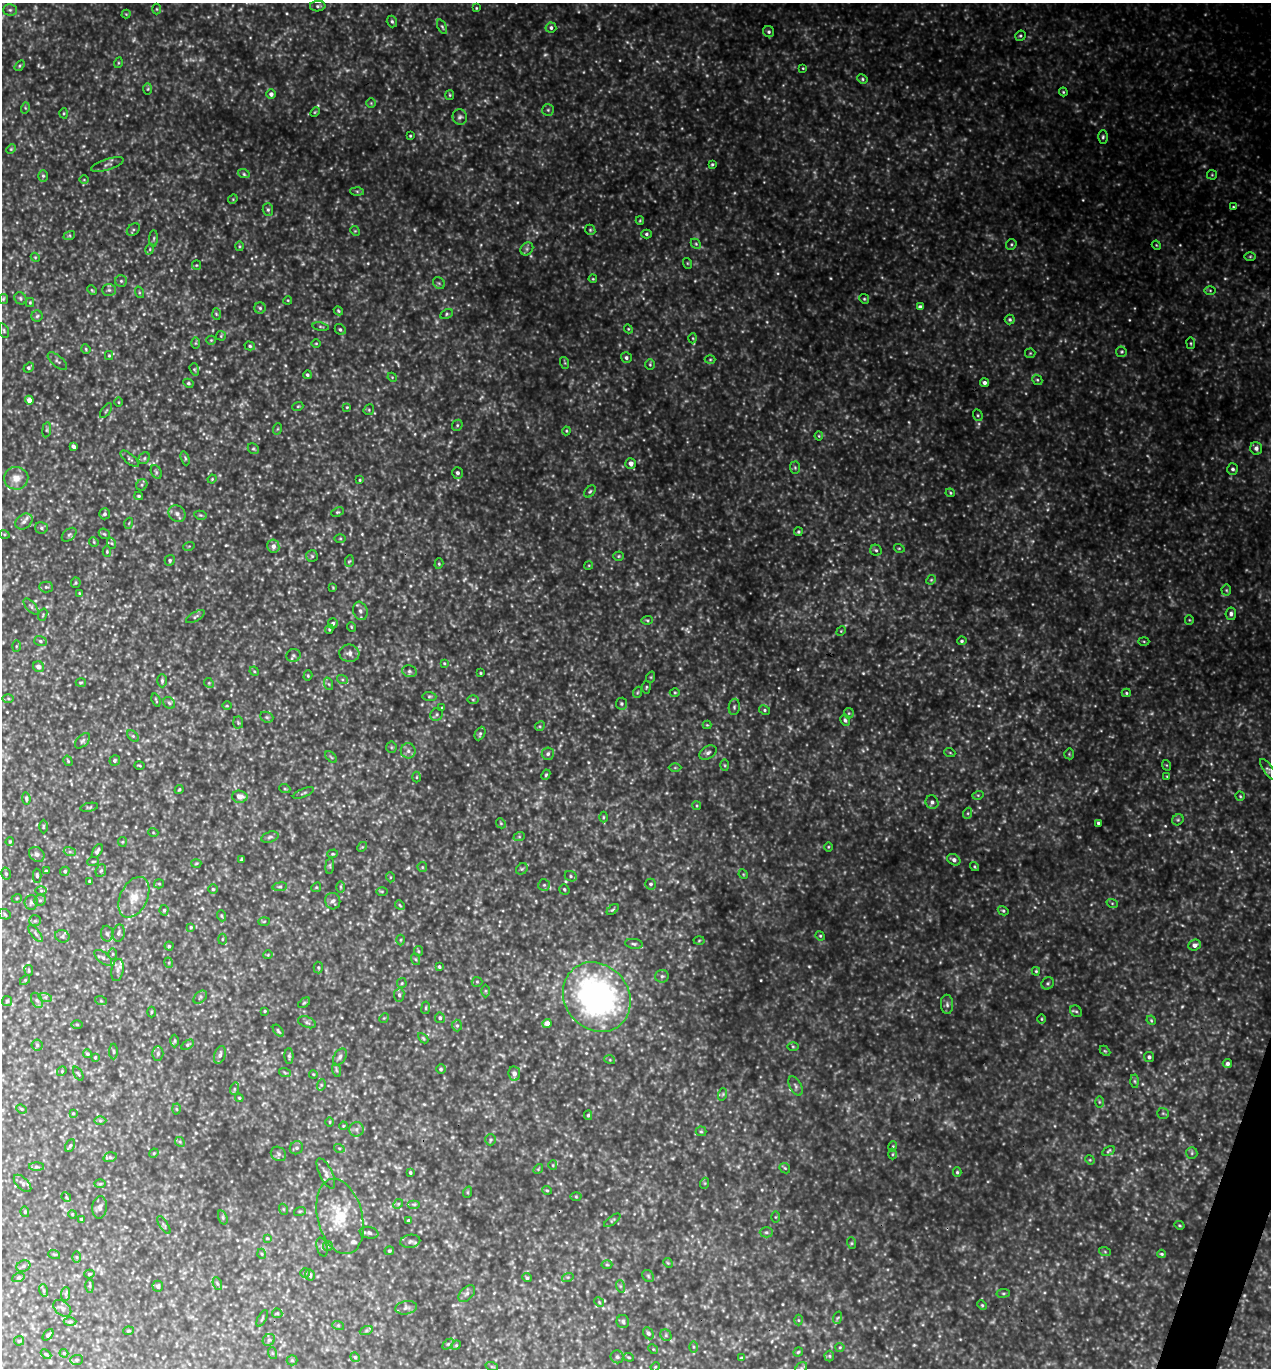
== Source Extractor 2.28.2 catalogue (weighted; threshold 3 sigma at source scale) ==
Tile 6 of 4 x 4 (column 2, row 2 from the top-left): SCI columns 1565-2833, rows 2758-4123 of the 5508 x 5494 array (HDU 1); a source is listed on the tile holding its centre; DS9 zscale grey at full resolution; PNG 1273 x 1370 px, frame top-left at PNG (2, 3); each listed source drawn as its Kron ellipse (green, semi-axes under 4 px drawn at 4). Shown black and unused: <1% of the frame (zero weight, under 3 of 5 exposures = <1% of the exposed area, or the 3 px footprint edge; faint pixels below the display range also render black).
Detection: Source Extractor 2.28.2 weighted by HDU 2 'WHT'; one run over the whole footprint, this tile lists its part. Background 0.736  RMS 0.12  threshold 0.525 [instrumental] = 3 sigma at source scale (4.5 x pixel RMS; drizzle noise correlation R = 1.50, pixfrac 1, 0.05/0.05 arcsec/px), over >= 5 px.
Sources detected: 640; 54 too faint to see at this stretch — neither listed nor drawn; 5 inside a brighter listed object's ellipse — not listed separately; of the other 581, all 500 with FLUX_AUTO >= 10.5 (the completeness limit of this list) listed and drawn (81 fainter detections not listed), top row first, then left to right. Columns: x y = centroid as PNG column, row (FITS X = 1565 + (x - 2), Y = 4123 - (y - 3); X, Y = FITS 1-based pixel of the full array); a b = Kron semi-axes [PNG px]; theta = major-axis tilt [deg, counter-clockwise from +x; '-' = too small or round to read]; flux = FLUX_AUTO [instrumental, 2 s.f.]
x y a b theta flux
318 6 8 5 1 26
476 8 4 3 - 12
157 9 5 3 - 12
10 10 7 5 0 23
126 14 4 4 - 11
392 21 6 5 - 24
442 27 8 4 -65 20
551 28 5 5 - 31
769 32 6 5 - 26
1020 36 5 5 - 18
118 63 5 3 - 13
20 66 6 4 57 16
803 68 4 4 - 11
862 79 5 4 - 17
148 89 6 4 88 16
1063 92 4 4 - 13
271 94 5 4 - 44
450 95 5 4 - 15
371 103 5 5 - 16
25 108 5 3 - 13
548 110 6 6 - 21
315 112 5 3 - 12
64 113 5 4 - 14
460 117 7 7 - 35
410 136 3 2 - 13
1103 137 6 4 88 22
11 149 5 4 - 13
107 164 17 5 18 45
712 164 4 4 - 16
244 174 6 3 -17 19
1212 175 5 4 - 14
43 176 6 5 - 21
84 180 5 3 - 11
357 191 6 4 -2 19
233 199 5 4 - 12
1233 207 4 3 - 12
268 210 6 5 - 24
640 220 4 4 - 11
133 230 7 5 41 22
590 230 5 4 - 18
355 231 5 4 - 13
646 234 5 4 - 24
69 236 6 4 18 17
154 238 8 4 89 19
696 244 6 4 -45 20
1011 244 5 5 - 19
1156 245 4 3 - 11
239 246 5 3 - 13
150 249 5 3 - 13
527 249 7 6 - 29
1250 256 6 4 1 17
35 257 4 3 - 11
687 263 5 3 - 13
196 265 4 4 - 13
593 279 4 3 - 11
121 281 6 6 - 21
439 283 6 5 - 22
92 290 5 4 - 14
109 290 7 5 0 29
1210 290 6 4 -1 15
139 292 6 4 -72 15
20 298 6 5 - 23
3 299 5 5 - 15
864 299 5 4 - 16
288 300 4 3 - 11
30 302 4 4 - 13
920 307 4 4 - 43
260 308 6 5 - 24
338 311 5 4 - 14
216 314 6 4 -88 16
447 314 6 4 29 18
37 316 6 5 - 21
1010 319 5 5 - 20
321 327 8 3 -9 15
340 329 6 5 - 24
628 329 4 4 - 12
4 331 8 4 -72 19
221 336 5 5 - 13
693 338 5 3 - 12
211 340 5 4 - 14
195 343 6 4 89 14
316 343 5 3 - 11
1191 343 6 3 -82 13
250 346 5 4 - 18
86 349 5 4 - 14
1121 352 5 5 - 19
1030 353 5 5 - 15
109 356 4 4 - 14
626 358 5 5 - 30
710 359 5 3 - 12
57 361 12 5 -40 30
565 363 6 4 -72 14
650 365 5 4 - 16
29 367 6 4 41 24
194 369 6 4 -72 16
307 375 4 4 - 20
392 377 5 3 - 12
1037 380 5 4 - 19
188 383 5 4 - 19
984 383 4 4 - 37
29 400 4 4 - 86
119 402 5 3 - 11
298 406 5 3 - 12
347 407 4 4 - 13
369 410 5 5 - 17
106 411 8 3 56 17
978 415 6 4 -69 17
457 425 6 5 - 20
277 429 6 4 70 13
47 430 7 4 82 16
566 431 4 4 - 12
819 436 4 4 - 11
73 446 4 3 - 39
1256 448 6 6 - 55
253 449 6 5 - 18
144 458 6 5 - 22
185 458 7 4 -72 18
130 459 11 5 -41 31
631 463 5 5 - 61
795 468 6 5 - 20
1233 469 6 5 - 32
156 472 7 5 -61 23
457 473 6 5 - 35
16 478 12 11 - 120
212 479 4 3 - 11
360 480 4 3 - 13
142 485 6 5 - 22
590 491 7 4 49 20
950 493 5 4 - 14
139 496 4 3 - 15
337 512 6 4 25 16
104 514 5 5 - 28
177 514 9 7 -37 51
200 515 6 4 -11 16
24 522 9 7 38 50
129 523 5 3 - 11
41 528 6 5 - 24
798 532 4 4 - 18
4 534 5 3 - 12
104 534 6 4 -42 18
69 535 8 5 40 28
340 538 5 3 - 12
94 542 5 4 - 13
111 543 6 3 -70 17
189 546 5 3 - 11
273 546 6 6 - 54
899 548 5 3 - 12
876 550 6 5 - 21
107 552 5 4 - 13
312 556 6 6 - 20
618 556 5 4 - 16
170 560 5 5 - 24
349 561 6 4 86 15
439 564 5 4 - 15
589 565 4 3 - 11
931 580 5 4 - 15
76 583 5 4 - 15
46 587 7 5 -2 23
333 587 4 3 - 11
1226 590 5 5 - 16
79 593 4 4 - 11
31 607 10 4 -48 29
360 611 9 7 -71 47
1231 614 6 5 - 38
43 615 6 4 71 13
195 617 10 4 30 25
647 620 6 4 3 17
1189 620 5 4 - 12
333 623 5 5 - 24
351 627 5 3 - 12
329 629 4 4 - 12
841 631 5 4 - 14
40 641 6 5 - 24
962 641 5 4 - 21
1144 641 5 3 - 12
16 646 6 4 89 13
349 653 10 8 -7 58
293 655 7 6 - 31
444 663 4 3 - 12
38 667 6 5 - 63
254 671 5 4 - 13
409 671 7 5 -14 27
480 673 3 2 - 11
308 676 5 4 - 14
651 677 6 4 72 14
342 679 5 3 - 15
162 681 7 4 -89 25
81 683 5 3 - 13
209 683 5 4 - 16
329 684 6 4 -70 21
646 687 6 3 82 13
638 692 5 3 - 13
675 692 5 3 - 13
1126 693 4 4 - 15
429 696 7 4 -4 19
8 699 6 4 -1 17
473 699 6 4 -1 14
156 700 7 2 -71 12
169 703 6 5 - 23
622 704 6 5 - 21
227 706 5 3 - 11
734 707 8 5 81 27
442 708 3 3 - 15
765 710 6 4 -28 20
849 713 5 5 - 16
437 714 7 6 - 25
267 717 7 5 -21 22
845 720 6 5 - 28
238 723 6 5 - 17
707 725 4 4 - 13
540 726 5 4 - 14
480 734 7 5 64 21
133 736 7 4 -45 20
83 741 9 5 46 29
391 747 5 5 - 17
408 751 7 7 - 45
708 753 9 6 32 42
950 753 5 3 - 12
548 754 6 6 - 29
1069 754 5 5 - 15
331 757 7 4 -45 17
115 760 5 5 - 23
68 761 5 3 - 14
725 765 6 4 -88 15
1166 765 5 3 - 12
139 766 5 2 - 11
675 768 6 4 0 16
1268 769 12 4 -56 30
546 775 5 4 - 17
1167 776 4 3 - 11
417 777 5 3 - 12
179 789 5 3 - 13
285 789 5 3 - 13
303 793 11 3 23 21
978 795 5 3 - 14
1240 796 4 4 - 14
240 797 7 6 - 81
26 798 6 3 -84 18
932 802 7 6 - 37
697 806 4 3 - 12
89 807 9 4 11 20
968 813 5 3 - 17
603 817 5 3 - 14
1178 820 6 5 - 20
501 823 5 4 - 14
1098 823 3 3 - 21
43 827 7 3 89 13
153 832 5 3 - 11
270 837 9 5 16 27
519 837 6 4 18 15
10 842 4 3 - 13
122 842 5 4 - 12
362 847 5 4 - 13
828 847 4 3 - 11
97 851 8 4 58 32
70 852 6 4 -18 20
37 854 8 6 -41 39
333 854 5 4 - 15
241 860 3 3 - 16
954 860 7 5 -29 42
93 861 6 3 8 13
196 863 5 3 - 11
330 866 8 4 83 18
422 867 5 4 - 15
974 867 5 3 - 15
522 869 6 5 - 19
46 871 3 3 - 12
65 871 5 4 - 21
101 871 6 5 - 20
6 874 6 4 -75 19
743 874 5 4 - 12
37 876 7 4 -88 20
571 876 6 5 - 22
390 877 5 3 - 11
89 881 3 3 - 17
159 884 5 4 - 14
651 884 5 5 - 25
544 885 6 6 - 23
280 887 7 3 8 19
316 887 5 4 - 14
340 887 6 4 -89 17
213 889 4 4 - 18
564 889 5 5 - 19
41 891 6 4 -1 16
382 891 5 3 - 12
134 897 22 13 64 200
17 898 5 3 - 12
40 900 6 5 - 20
333 901 8 7 - 44
31 902 7 6 - 27
1112 903 6 3 -19 15
400 905 5 4 - 14
164 910 5 4 - 17
613 910 7 3 39 18
1003 911 6 4 -29 18
5 914 6 5 - 17
222 916 5 3 - 13
35 921 6 5 - 20
264 921 5 3 - 12
191 927 4 3 - 13
119 933 9 6 79 32
36 934 10 4 -51 26
107 934 8 6 -86 30
62 936 7 6 - 26
820 936 5 4 - 14
222 939 5 3 - 12
401 940 5 3 - 13
699 941 5 3 - 12
634 944 9 5 -7 29
1194 945 6 5 - 57
169 946 4 4 - 16
418 951 5 4 - 15
112 954 5 4 - 12
268 955 4 4 - 11
103 958 10 5 -41 34
415 959 6 4 -70 16
169 963 5 3 - 12
439 967 4 3 - 15
318 968 6 4 -87 18
29 970 5 3 - 11
118 970 11 6 80 42
1036 971 4 4 - 14
662 976 6 6 - 28
25 980 6 4 46 14
477 982 5 5 - 17
402 983 5 4 - 16
1048 983 6 5 - 20
485 991 6 4 -89 15
399 995 6 5 - 26
45 997 7 4 -17 24
200 997 8 5 43 24
597 997 36 32 -51 3900
37 1000 8 5 -61 28
7 1001 5 5 - 16
101 1001 6 4 -19 13
304 1003 7 3 37 15
947 1004 9 6 -88 38
426 1008 6 3 82 14
265 1011 3 3 - 11
1076 1011 6 5 - 22
151 1012 5 3 - 12
384 1018 5 4 - 12
440 1018 5 5 - 25
1042 1019 4 3 - 11
1151 1020 5 4 - 14
307 1022 9 5 -21 26
547 1023 4 4 - 89
77 1025 6 4 -2 14
457 1026 6 5 - 21
278 1031 7 3 -52 16
423 1038 6 3 -45 13
175 1041 6 4 89 16
37 1045 5 5 - 20
187 1045 7 4 32 17
793 1047 6 4 -1 14
1105 1051 6 3 -44 13
113 1052 8 4 -89 19
88 1054 5 4 - 19
158 1054 7 5 90 26
220 1055 9 5 70 35
289 1056 8 4 -89 22
95 1057 4 3 - 13
340 1057 9 5 58 35
1149 1057 5 5 - 29
610 1060 5 3 - 12
1227 1063 5 4 - 39
441 1069 5 5 - 17
336 1070 7 4 -71 20
62 1071 5 4 - 12
285 1073 6 3 -20 15
78 1074 7 4 -62 18
313 1074 4 3 - 11
514 1074 7 6 - 59
1135 1081 6 4 -88 21
321 1085 5 3 - 17
795 1086 10 6 -64 38
234 1089 6 4 72 17
723 1094 6 4 72 16
239 1098 4 3 - 12
1099 1102 6 4 -90 16
21 1109 5 4 - 15
176 1109 5 3 - 12
73 1113 4 3 - 11
1163 1113 6 5 - 18
588 1115 5 4 - 19
100 1121 6 4 -1 17
330 1122 5 3 - 12
343 1126 4 3 - 11
356 1129 7 7 - 40
701 1131 5 5 - 16
491 1140 6 5 - 19
180 1142 5 4 - 15
70 1146 7 4 62 20
893 1146 5 3 - 13
296 1148 7 6 - 31
339 1148 5 3 - 13
1108 1151 6 4 29 18
154 1153 5 4 - 11
1192 1153 6 5 - 23
278 1154 8 6 -36 32
892 1154 5 3 - 12
110 1157 7 4 15 20
1090 1160 5 4 - 13
553 1165 5 4 - 12
36 1167 7 4 0 23
785 1168 6 4 -45 16
538 1169 5 4 - 15
957 1172 5 4 - 17
326 1173 16 6 -64 58
410 1173 3 3 - 19
22 1183 11 5 -44 32
705 1183 5 3 - 13
100 1184 6 4 1 13
547 1190 5 4 - 14
468 1192 6 3 72 11
66 1197 5 4 - 12
576 1197 5 3 - 13
398 1204 5 4 - 17
414 1204 6 4 0 17
100 1207 11 7 83 44
283 1209 5 3 - 11
300 1211 6 3 18 14
25 1212 5 4 - 17
72 1214 4 3 - 11
340 1216 38 22 -76 550
223 1217 7 4 -72 21
775 1217 5 3 - 11
81 1219 4 3 - 13
612 1220 10 4 37 19
409 1221 4 4 - 36
164 1225 10 2 -57 16
1179 1225 5 3 - 12
766 1232 7 5 2 23
369 1233 9 5 -11 32
267 1238 4 3 - 12
410 1241 10 6 10 37
852 1243 6 3 -71 15
328 1246 5 4 - 14
322 1247 9 5 -76 24
389 1251 5 4 - 17
1105 1252 6 4 -20 15
54 1254 6 3 -18 12
262 1254 5 3 - 11
1162 1254 4 3 - 15
77 1257 6 4 -89 15
668 1263 5 4 - 14
607 1265 5 3 - 13
23 1266 7 5 23 26
305 1273 4 4 - 12
89 1274 5 4 - 20
310 1275 6 5 - 27
648 1276 6 5 - 20
568 1277 6 3 17 15
18 1278 6 4 19 19
527 1278 5 4 - 21
217 1284 7 4 -69 18
90 1286 7 4 -90 17
158 1286 5 5 - 31
620 1286 6 4 -72 17
43 1290 6 4 -71 17
1003 1293 7 3 8 16
66 1294 7 4 88 21
467 1294 10 6 45 38
599 1302 5 4 - 15
982 1305 5 3 - 15
62 1308 10 6 -41 38
406 1308 11 6 11 39
277 1313 5 4 - 16
262 1318 9 3 63 14
837 1318 6 4 70 19
798 1320 5 3 - 12
70 1322 6 4 1 17
623 1322 6 6 - 28
338 1325 6 4 -18 13
128 1331 5 3 - 13
366 1331 7 4 19 22
648 1333 6 4 -61 24
48 1335 7 4 50 19
666 1335 6 5 - 20
269 1340 7 5 44 24
19 1341 5 4 - 13
448 1344 6 4 44 16
456 1345 5 4 - 14
693 1347 6 4 -89 16
840 1347 4 4 - 14
653 1349 5 4 - 13
798 1352 5 4 - 15
64 1353 4 3 - 13
272 1353 6 4 -72 14
46 1354 6 3 -43 15
829 1356 5 5 - 16
355 1357 5 4 - 16
617 1357 6 6 - 28
629 1357 5 4 - 14
741 1358 3 3 - 11
76 1360 6 5 - 19
292 1360 5 5 - 17
492 1367 6 4 -19 14
655 1367 4 3 - 11
801 1368 6 5 - 19
Isophote crosses this tile's border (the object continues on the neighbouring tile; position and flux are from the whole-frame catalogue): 2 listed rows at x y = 10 10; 801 1368
Unlisted compact peaks at least as high as the median listed source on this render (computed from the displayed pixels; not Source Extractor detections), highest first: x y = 809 966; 517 202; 914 1345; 1182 1006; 408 868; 778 273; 241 150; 886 839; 620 60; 452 1137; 1231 851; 978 706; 875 1328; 627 42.